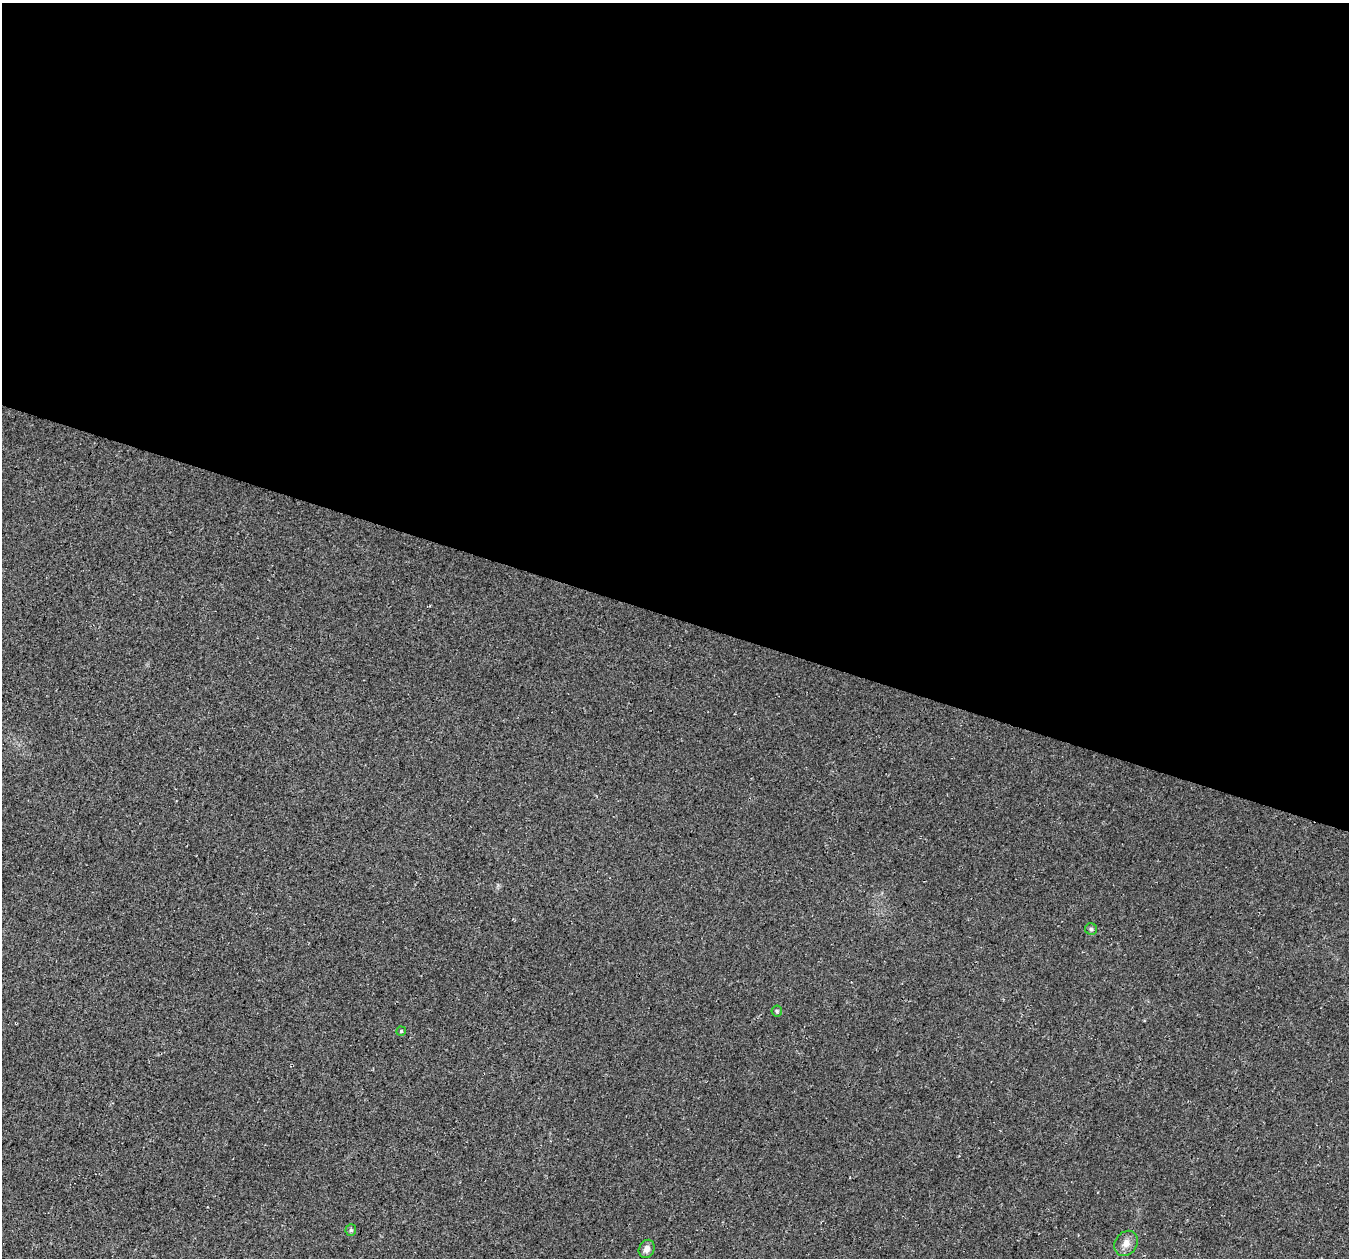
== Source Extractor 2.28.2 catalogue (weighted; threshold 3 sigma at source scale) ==
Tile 3 of 4 x 4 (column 3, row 1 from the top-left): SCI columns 2726-4072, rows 4100-5355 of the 5441 x 5625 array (HDU 1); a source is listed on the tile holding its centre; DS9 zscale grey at full resolution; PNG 1351 x 1260 px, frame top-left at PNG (2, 3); each listed source drawn as its Kron ellipse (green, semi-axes under 4 px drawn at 4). Shown black and unused: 49% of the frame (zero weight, under 3 of 4 exposures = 5% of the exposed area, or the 3 px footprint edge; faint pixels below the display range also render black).
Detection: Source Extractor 2.28.2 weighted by HDU 2 'WHT'; one run over the whole footprint, this tile lists its part. Background 0.0374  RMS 0.0076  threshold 0.0344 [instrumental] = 3 sigma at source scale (4.5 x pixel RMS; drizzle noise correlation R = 1.50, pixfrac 1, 0.0396/0.0396 arcsec/px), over >= 5 px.
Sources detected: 6; all 6 listed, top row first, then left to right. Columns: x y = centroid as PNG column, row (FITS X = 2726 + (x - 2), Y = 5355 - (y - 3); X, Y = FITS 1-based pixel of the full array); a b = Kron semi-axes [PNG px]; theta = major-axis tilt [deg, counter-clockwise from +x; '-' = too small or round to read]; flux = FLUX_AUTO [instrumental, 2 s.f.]
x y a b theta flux
1091 929 6 6 - 1.4
777 1011 5 5 - 1.1
401 1031 5 4 - 1.1
351 1230 5 5 - 1.2
1126 1243 13 11 55 5.8
647 1249 9 7 64 4.5